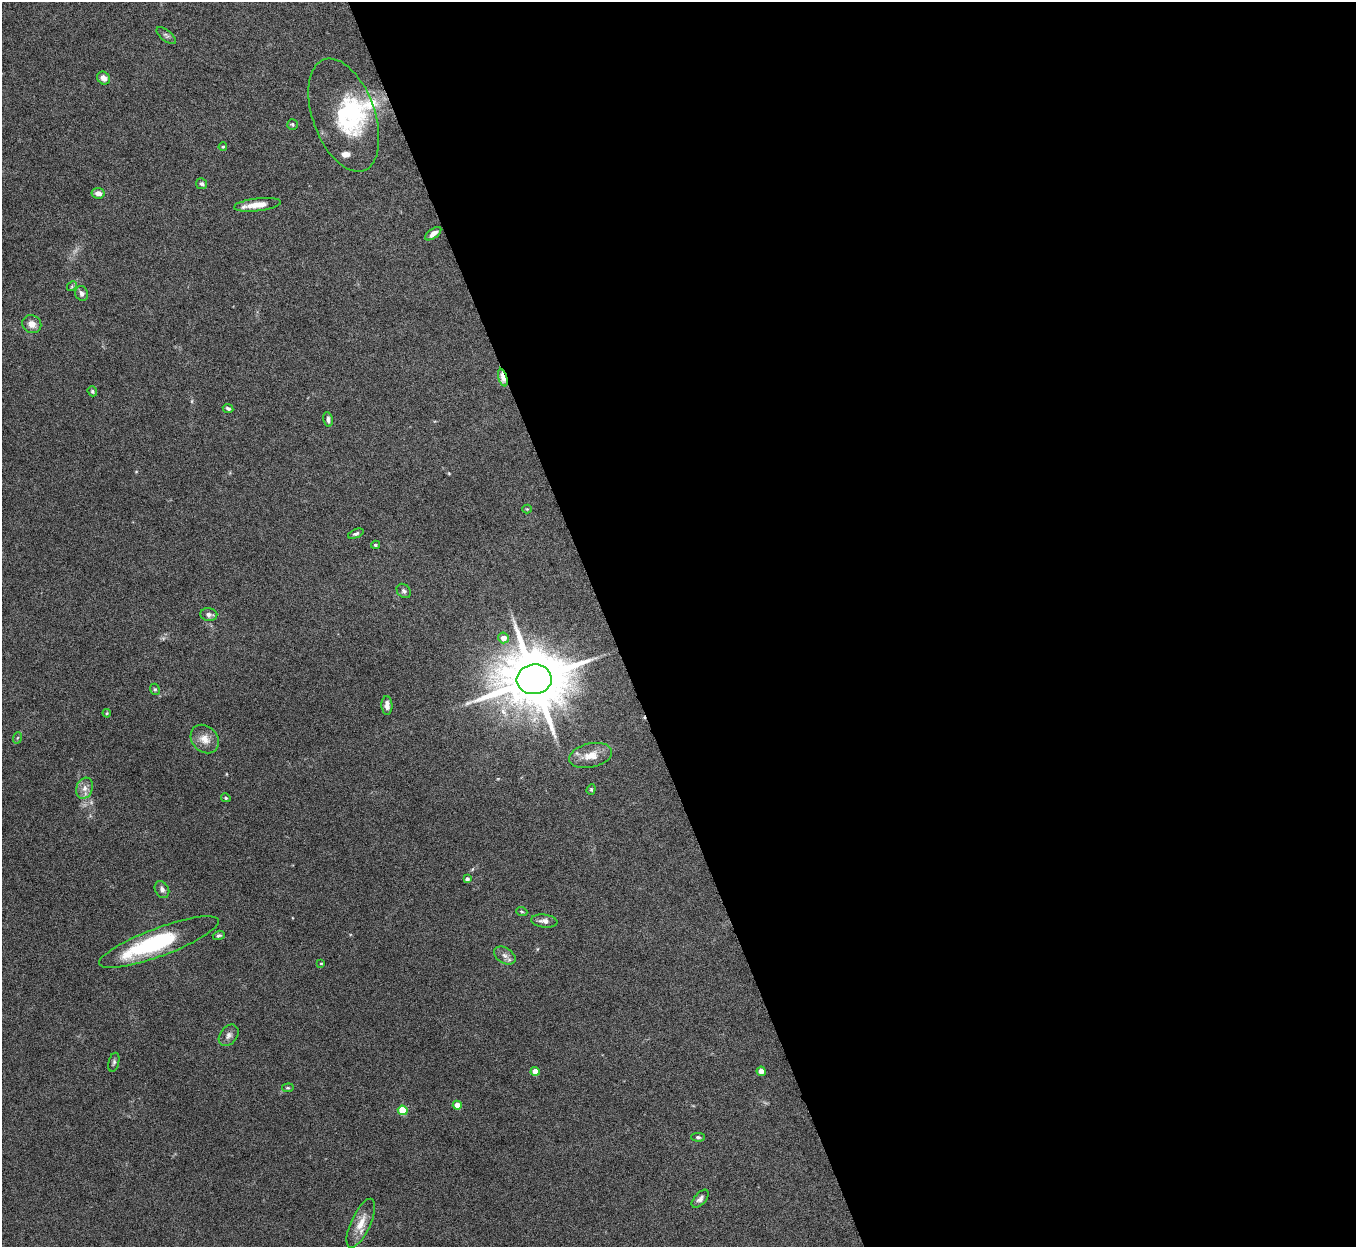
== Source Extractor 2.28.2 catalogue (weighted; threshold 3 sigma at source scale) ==
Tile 8 of 4 x 4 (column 4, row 2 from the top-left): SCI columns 4063-5416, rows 2638-3882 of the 5420 x 5404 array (HDU 1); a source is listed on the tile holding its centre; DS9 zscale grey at full resolution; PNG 1358 x 1249 px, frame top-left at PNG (2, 2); each listed source drawn as its Kron ellipse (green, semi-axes under 4 px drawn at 4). Shown black and unused: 55% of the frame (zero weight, under 8 of 16 exposures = <1% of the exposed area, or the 3 px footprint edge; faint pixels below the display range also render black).
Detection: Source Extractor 2.28.2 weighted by HDU 2 'WHT'; one run over the whole footprint, this tile lists its part. Background 0.167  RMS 0.005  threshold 0.0204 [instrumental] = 3 sigma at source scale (4.09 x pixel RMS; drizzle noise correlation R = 1.36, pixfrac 0.8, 0.05/0.05 arcsec/px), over >= 5 px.
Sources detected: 56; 2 too faint to see at this stretch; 1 inside a brighter object's white glare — neither listed nor drawn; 3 inside a brighter listed object's ellipse — not listed separately; the other 50 listed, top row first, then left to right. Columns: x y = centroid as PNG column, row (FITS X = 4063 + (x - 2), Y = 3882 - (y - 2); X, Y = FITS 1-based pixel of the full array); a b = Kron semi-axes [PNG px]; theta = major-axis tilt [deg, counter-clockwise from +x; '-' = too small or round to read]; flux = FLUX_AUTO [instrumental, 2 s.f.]
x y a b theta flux
166 35 11 5 -38 1.2
103 78 7 6 - 2.5
344 115 59 31 -70 35
292 124 5 5 - 0.71
223 147 4 3 - 0.56
202 184 5 5 - 0.97
98 193 6 5 - 2.6
257 205 23 6 7 6.1
433 234 9 4 37 2.4
72 286 5 4 - 0.7
82 293 7 6 - 1.5
32 324 10 8 -30 3.3
503 378 9 4 -73 9.7
92 391 5 4 - 0.71
228 408 5 4 - 1
328 419 7 4 -80 1.4
527 509 4 4 - 0.44
356 534 8 4 22 1.1
375 545 4 3 - 0.62
404 591 8 6 -46 1.2
209 615 8 6 -8 1.7
503 638 5 5 - 4.6
534 679 17 15 6 4200
155 689 6 4 -68 0.73
387 705 9 5 -87 2.5
107 713 4 3 - 0.38
17 738 6 3 70 0.5
205 739 15 12 -46 5
591 755 22 12 13 6.5
85 788 11 8 70 2.9
591 789 5 4 - 0.61
226 798 5 4 - 0.73
467 879 4 4 - 1.5
162 889 9 6 -61 1.6
522 912 5 3 - 0.47
544 921 13 6 -7 2.3
219 935 6 4 18 0.89
159 942 63 14 20 45
505 956 12 7 -32 2.2
321 963 3 2 - 0.4
229 1035 12 8 51 2.1
114 1062 10 5 77 1
535 1071 4 4 - 6.6
761 1071 5 4 - 2.5
288 1088 6 4 6 0.57
457 1105 4 4 - 7.8
403 1110 5 4 - 19
698 1137 7 4 -1 0.78
700 1199 11 5 48 1.8
361 1223 26 9 65 6.8
Overlapping masked pixels (flux is a lower limit): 1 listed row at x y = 503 378